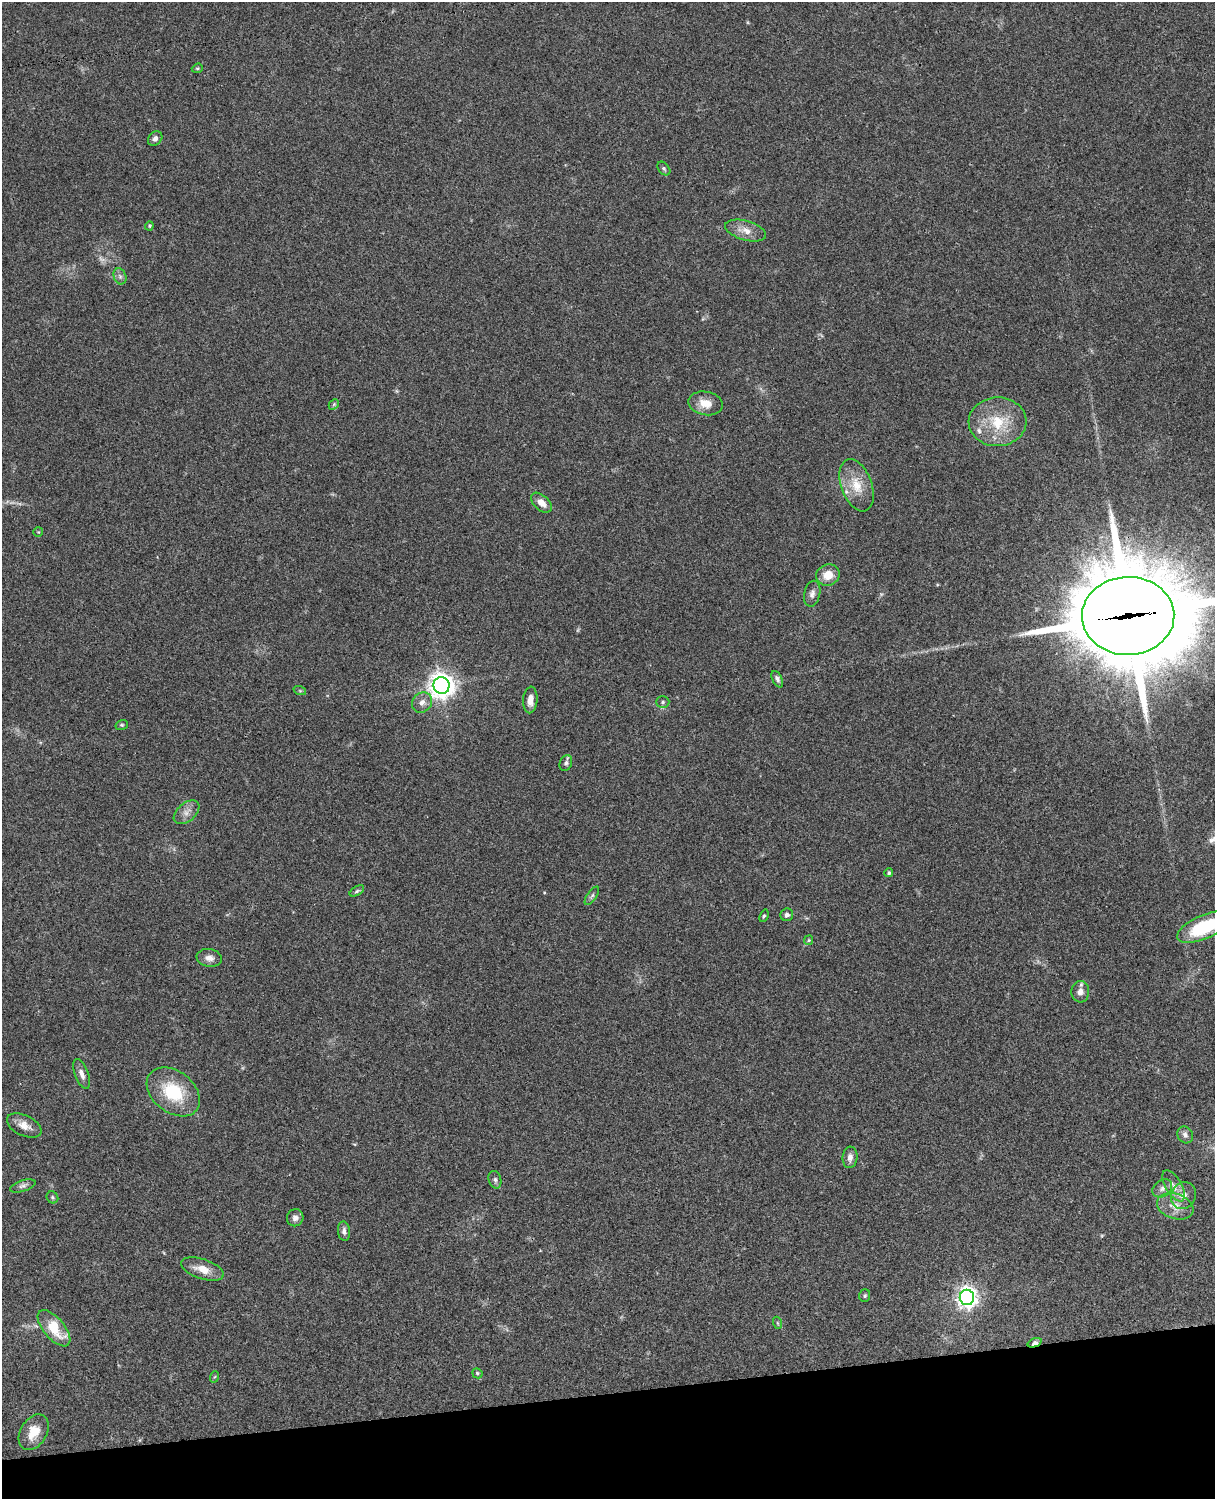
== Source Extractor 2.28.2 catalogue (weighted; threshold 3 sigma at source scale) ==
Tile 10 of 4 x 3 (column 2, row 3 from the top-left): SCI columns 1335-2547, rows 278-1774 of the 5091 x 4931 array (HDU 1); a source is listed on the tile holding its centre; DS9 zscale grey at full resolution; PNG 1217 x 1501 px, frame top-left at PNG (2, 2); each listed source drawn as its Kron ellipse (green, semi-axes under 4 px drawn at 4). Shown black and unused: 7% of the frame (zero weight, under 3 of 4 exposures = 6% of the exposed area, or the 3 px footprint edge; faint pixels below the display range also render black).
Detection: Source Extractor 2.28.2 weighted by HDU 2 'WHT'; one run over the whole footprint, this tile lists its part. Background 0.0755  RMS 0.0058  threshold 0.026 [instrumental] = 3 sigma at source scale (4.5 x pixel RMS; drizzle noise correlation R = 1.50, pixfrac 1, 0.05/0.05 arcsec/px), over >= 5 px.
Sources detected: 61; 3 too faint to see at this stretch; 1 inside a brighter object's white glare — neither listed nor drawn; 1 inside a brighter listed object's ellipse — not listed separately; the other 56 listed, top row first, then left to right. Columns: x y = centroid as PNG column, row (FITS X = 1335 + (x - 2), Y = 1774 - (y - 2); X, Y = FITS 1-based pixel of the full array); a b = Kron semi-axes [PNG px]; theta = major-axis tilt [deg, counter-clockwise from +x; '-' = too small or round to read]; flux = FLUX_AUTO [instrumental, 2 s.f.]
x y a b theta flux
197 68 6 4 20 0.72
155 138 8 6 46 1.9
664 168 8 5 -49 1.1
149 226 4 4 - 0.6
746 231 21 9 -16 6.6
120 276 8 6 -69 1.8
705 403 17 11 -11 7.9
334 404 6 4 46 0.71
997 422 29 24 2 24
857 485 27 15 -70 13
541 503 12 7 -41 4.8
38 532 5 5 - 0.61
828 575 12 10 20 8.2
812 594 13 8 78 3
1128 616 46 39 1 9800
777 679 9 5 -64 1.6
441 686 8 8 - 560
300 691 6 4 -19 0.69
530 700 13 7 86 4.4
422 702 11 9 45 3.5
663 702 6 5 - 1.1
122 725 6 5 - 0.88
566 763 8 6 66 1.5
186 812 15 9 39 4.1
889 873 4 4 - 1.1
357 891 8 4 31 1.1
592 896 10 4 54 1.4
787 915 6 6 - 1.6
764 916 6 4 68 0.75
1204 927 29 11 23 35
809 940 5 4 - 0.65
209 958 12 9 -9 3.9
1080 992 10 9 - 3.5
82 1074 16 7 -69 3.4
173 1092 29 20 -38 29
24 1125 18 10 -25 5.6
1185 1135 9 7 -63 2.5
850 1157 11 7 84 3
495 1180 9 6 -75 1.6
23 1186 13 5 18 2
1174 1186 17 8 -59 4.6
1162 1188 11 8 38 2.8
1183 1196 14 12 58 5.8
52 1197 6 5 - 0.93
1175 1206 19 12 -19 7.4
295 1218 8 8 - 2.6
344 1231 10 6 -85 2.1
202 1269 22 10 -18 8.1
865 1296 6 5 - 0.94
967 1297 7 7 - 340
778 1323 6 4 -70 0.78
54 1328 22 10 -49 17
1035 1343 7 4 21 4.2
477 1373 5 4 - 1
214 1377 6 4 69 0.66
34 1432 19 13 59 10
Overlapping masked pixels (flux is a lower limit): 2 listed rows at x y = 1128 616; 1035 1343
Isophote crosses this tile's border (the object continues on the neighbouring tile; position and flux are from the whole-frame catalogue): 2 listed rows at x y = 1128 616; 1204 927